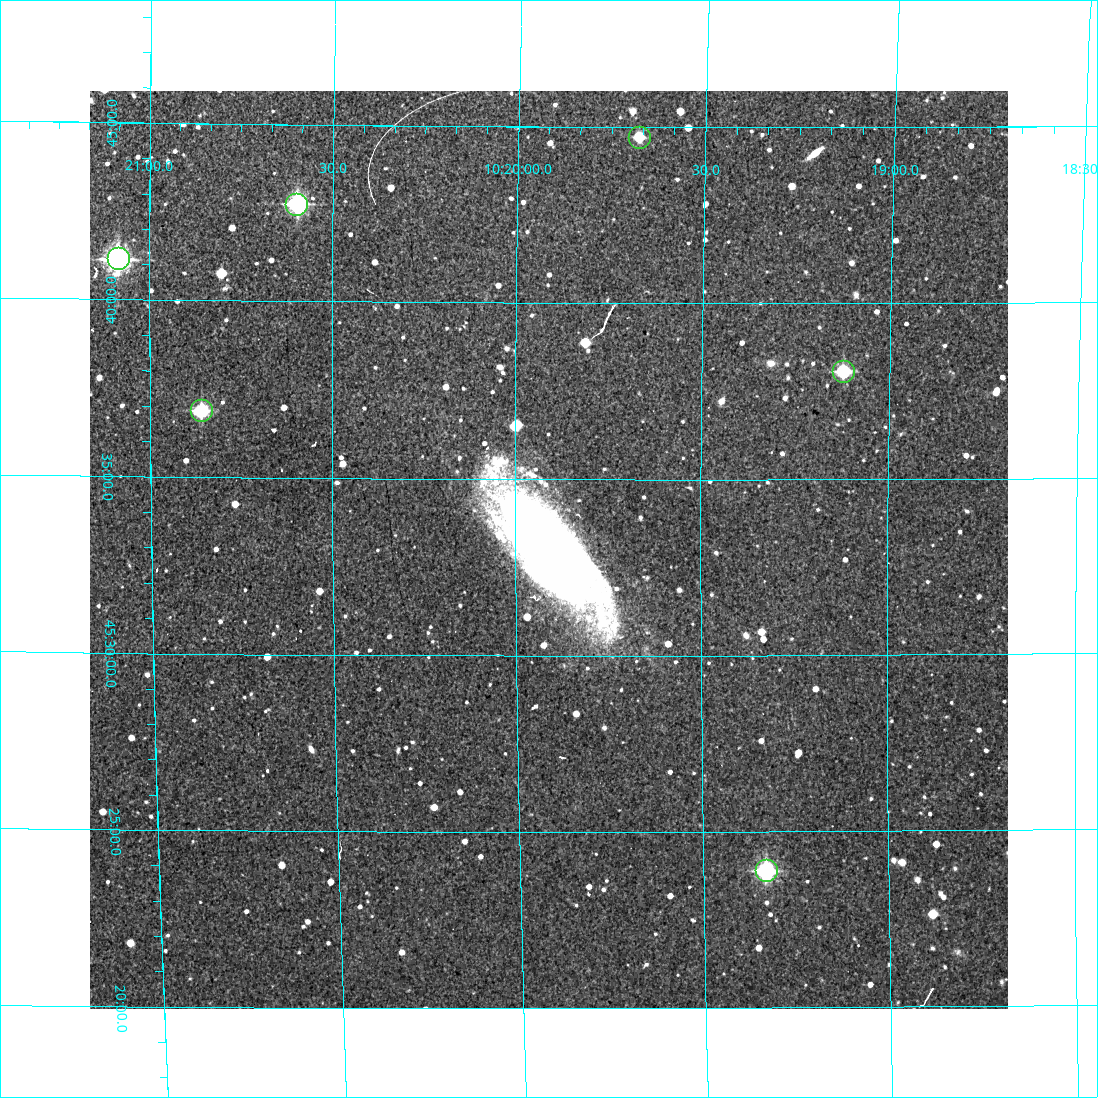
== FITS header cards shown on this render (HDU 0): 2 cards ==
NAXIS1  =                  918 /Length X axis
NAXIS2  =                  918 /Length Y axis

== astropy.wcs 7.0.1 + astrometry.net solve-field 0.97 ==
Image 918 x 918 px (HDU 0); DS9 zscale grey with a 90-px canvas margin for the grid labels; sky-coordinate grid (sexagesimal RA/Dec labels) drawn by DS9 from the SOLVED WCS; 6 Tycho-2 reference stars matched to detected sources circled (green)
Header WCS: RA---TAN/DEC--TAN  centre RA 10:19:55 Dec +45:33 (154.98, +45.55 deg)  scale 1.7 arcsec/px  FOV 26.0' x 26.0'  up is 0 deg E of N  parity normal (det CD < 0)
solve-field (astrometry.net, Tycho-2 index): VERIFIED the header's WCS against the Tycho-2 star catalogue (6 matches, 0 conflicts) and refined it, rather than solving blind
Solved WCS: RA---TAN-SIP/DEC--TAN-SIP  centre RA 10:19:55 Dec +45:33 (154.98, +45.55 deg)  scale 1.71 arcsec/px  FOV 26.2' x 26.0'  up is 0 deg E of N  parity normal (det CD < 0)
The solver's refit moves the header's centre by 4.7 arcsec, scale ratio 1.006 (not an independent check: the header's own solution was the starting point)
Tycho-2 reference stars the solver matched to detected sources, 6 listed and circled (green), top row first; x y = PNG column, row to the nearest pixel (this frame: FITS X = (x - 90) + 1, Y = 918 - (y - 91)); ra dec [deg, ICRS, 3 dp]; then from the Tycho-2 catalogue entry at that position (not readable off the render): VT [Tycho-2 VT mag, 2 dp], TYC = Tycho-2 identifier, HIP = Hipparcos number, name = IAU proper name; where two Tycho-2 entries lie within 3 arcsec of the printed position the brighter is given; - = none
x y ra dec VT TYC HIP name
639 137 154.919 +45.745 11.78 3435-41-1 - -
296 204 155.150 +45.713 9.41 3435-628-1 - -
118 258 155.272 +45.686 9.49 3435-929-1 - -
843 371 154.780 +45.634 10.92 3435-459-1 - -
201 410 155.214 +45.615 10.82 3435-153-1 - -
766 870 154.832 +45.399 9.77 3435-769-1 50538 -